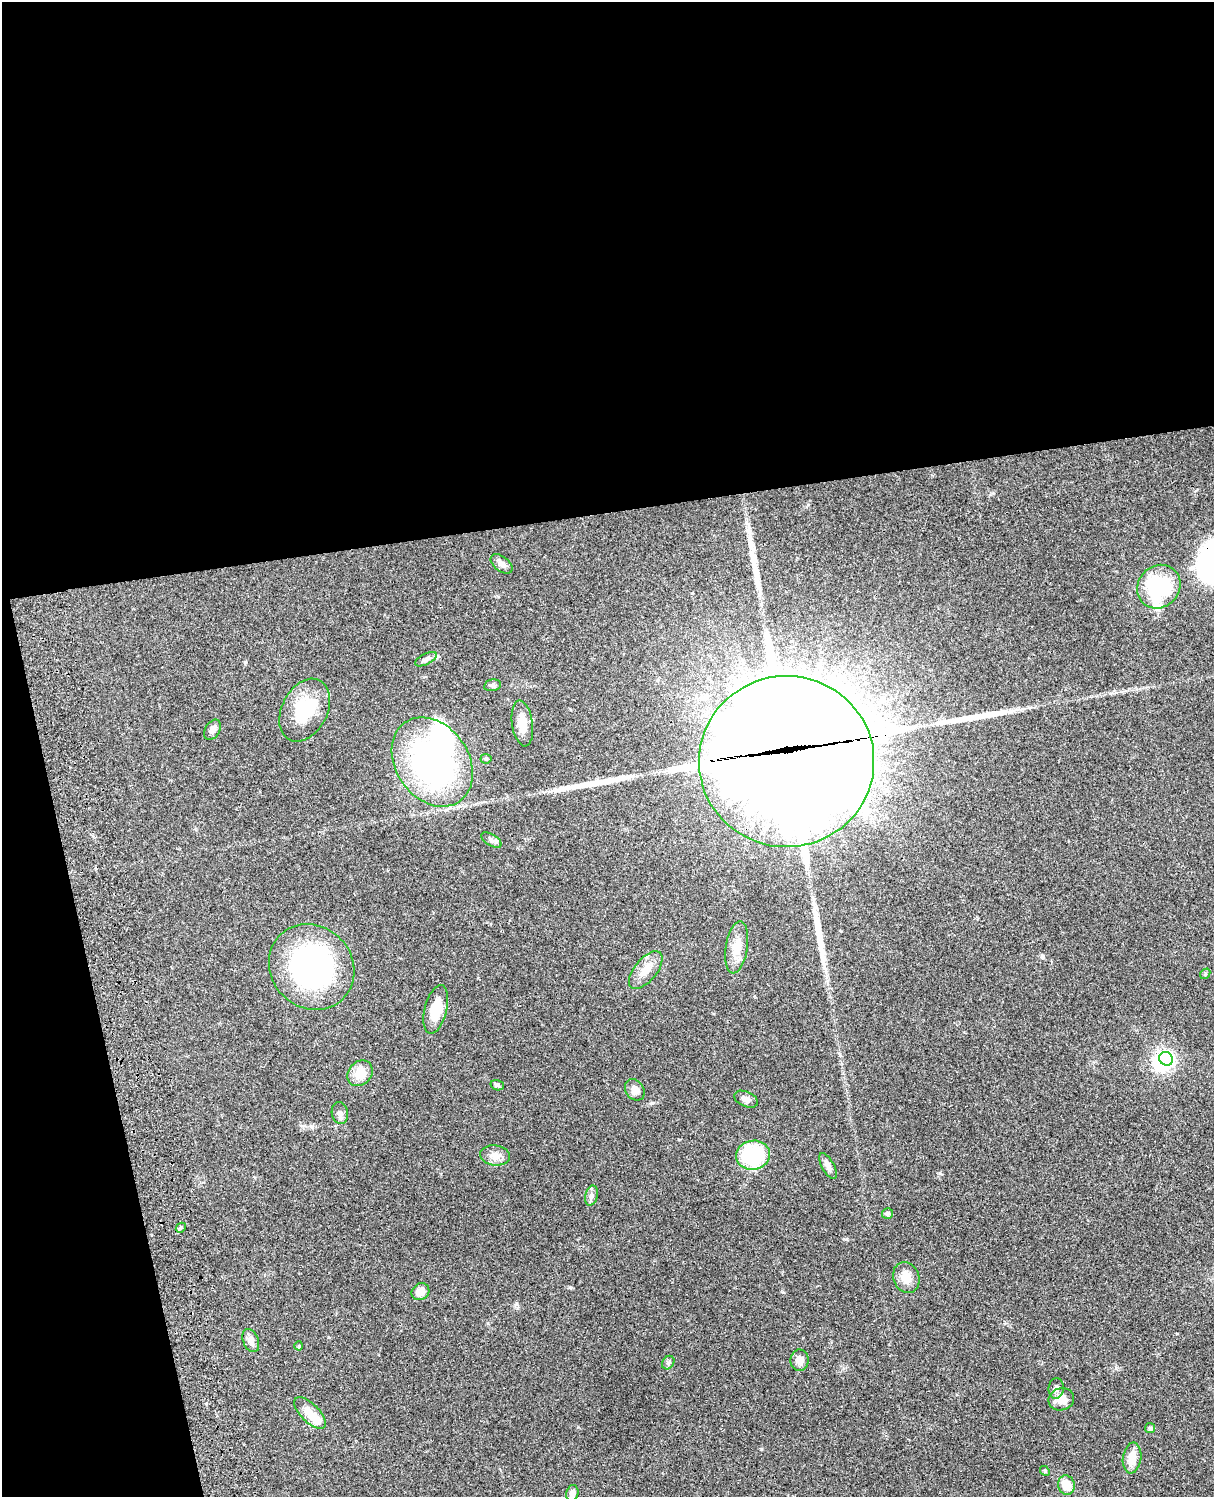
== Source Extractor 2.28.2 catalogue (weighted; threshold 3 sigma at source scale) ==
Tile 1 of 4 x 3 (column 1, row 1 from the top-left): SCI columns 122-1333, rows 3269-4763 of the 5088 x 4927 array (HDU 1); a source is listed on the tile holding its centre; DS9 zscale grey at full resolution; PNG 1216 x 1499 px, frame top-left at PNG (2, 2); each listed source drawn as its Kron ellipse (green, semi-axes under 4 px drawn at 4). Shown black and unused: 39% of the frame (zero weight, under 3 of 4 exposures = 6% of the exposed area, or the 3 px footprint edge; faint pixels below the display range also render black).
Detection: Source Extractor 2.28.2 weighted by HDU 2 'WHT'; one run over the whole footprint, this tile lists its part. Background 0.0806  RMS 0.0058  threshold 0.0262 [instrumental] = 3 sigma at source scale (4.5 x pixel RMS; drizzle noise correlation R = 1.50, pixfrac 1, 0.05/0.05 arcsec/px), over >= 5 px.
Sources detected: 53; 6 inside a brighter object's white glare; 4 long thin detections or spike segments (spike, bleed or trail) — neither listed nor drawn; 1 inside a brighter listed object's ellipse — not listed separately; the other 42 listed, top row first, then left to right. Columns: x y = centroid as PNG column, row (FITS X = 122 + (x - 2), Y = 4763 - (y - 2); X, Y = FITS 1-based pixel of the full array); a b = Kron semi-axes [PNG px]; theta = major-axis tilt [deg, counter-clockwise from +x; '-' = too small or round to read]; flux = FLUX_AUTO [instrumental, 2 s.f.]
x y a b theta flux
501 564 13 7 -38 2.8
1159 587 23 20 47 48
426 659 12 5 27 2.3
492 685 9 5 11 1.5
305 710 33 22 63 27
522 724 23 10 -81 7.8
212 730 11 7 58 2.4
486 759 5 5 - 0.83
787 761 87 85 3 12000
432 762 48 36 -55 150
491 840 11 5 -32 1.9
737 947 26 11 81 8.6
312 967 45 40 -46 110
646 970 23 11 50 7.7
1205 974 6 4 49 0.71
436 1009 25 11 76 13
1166 1059 7 6 - 130
360 1073 14 11 47 9.6
497 1085 7 5 -18 1.1
635 1090 11 9 -55 3.2
746 1099 12 7 -24 3
340 1113 11 8 -78 2.7
495 1155 15 10 -8 4.3
753 1155 17 14 8 41
828 1166 14 6 -61 2.9
591 1196 10 6 76 2
888 1213 5 5 - 1.2
181 1228 5 4 - 0.89
906 1278 16 13 -71 6.9
420 1292 9 8 - 5.6
251 1340 12 7 -67 3.7
299 1346 4 4 - 0.57
800 1360 10 9 - 4.4
668 1363 7 5 55 1.2
1056 1388 10 7 84 2.4
1061 1399 13 11 19 6.2
310 1413 20 9 -45 8.9
1150 1428 5 5 - 0.9
1132 1458 15 9 82 7.6
1045 1471 5 4 - 0.68
1066 1485 9 8 - 8
572 1493 8 6 73 2.6
Overlapping masked pixels (flux is a lower limit): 1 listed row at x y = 787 761
Unlisted compact peaks at least as high as the median listed source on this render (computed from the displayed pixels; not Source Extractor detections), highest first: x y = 761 1449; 516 1304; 940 1173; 578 1427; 652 1103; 783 1292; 570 1287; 245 662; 1043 957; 1116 1368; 1177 1334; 312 1127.